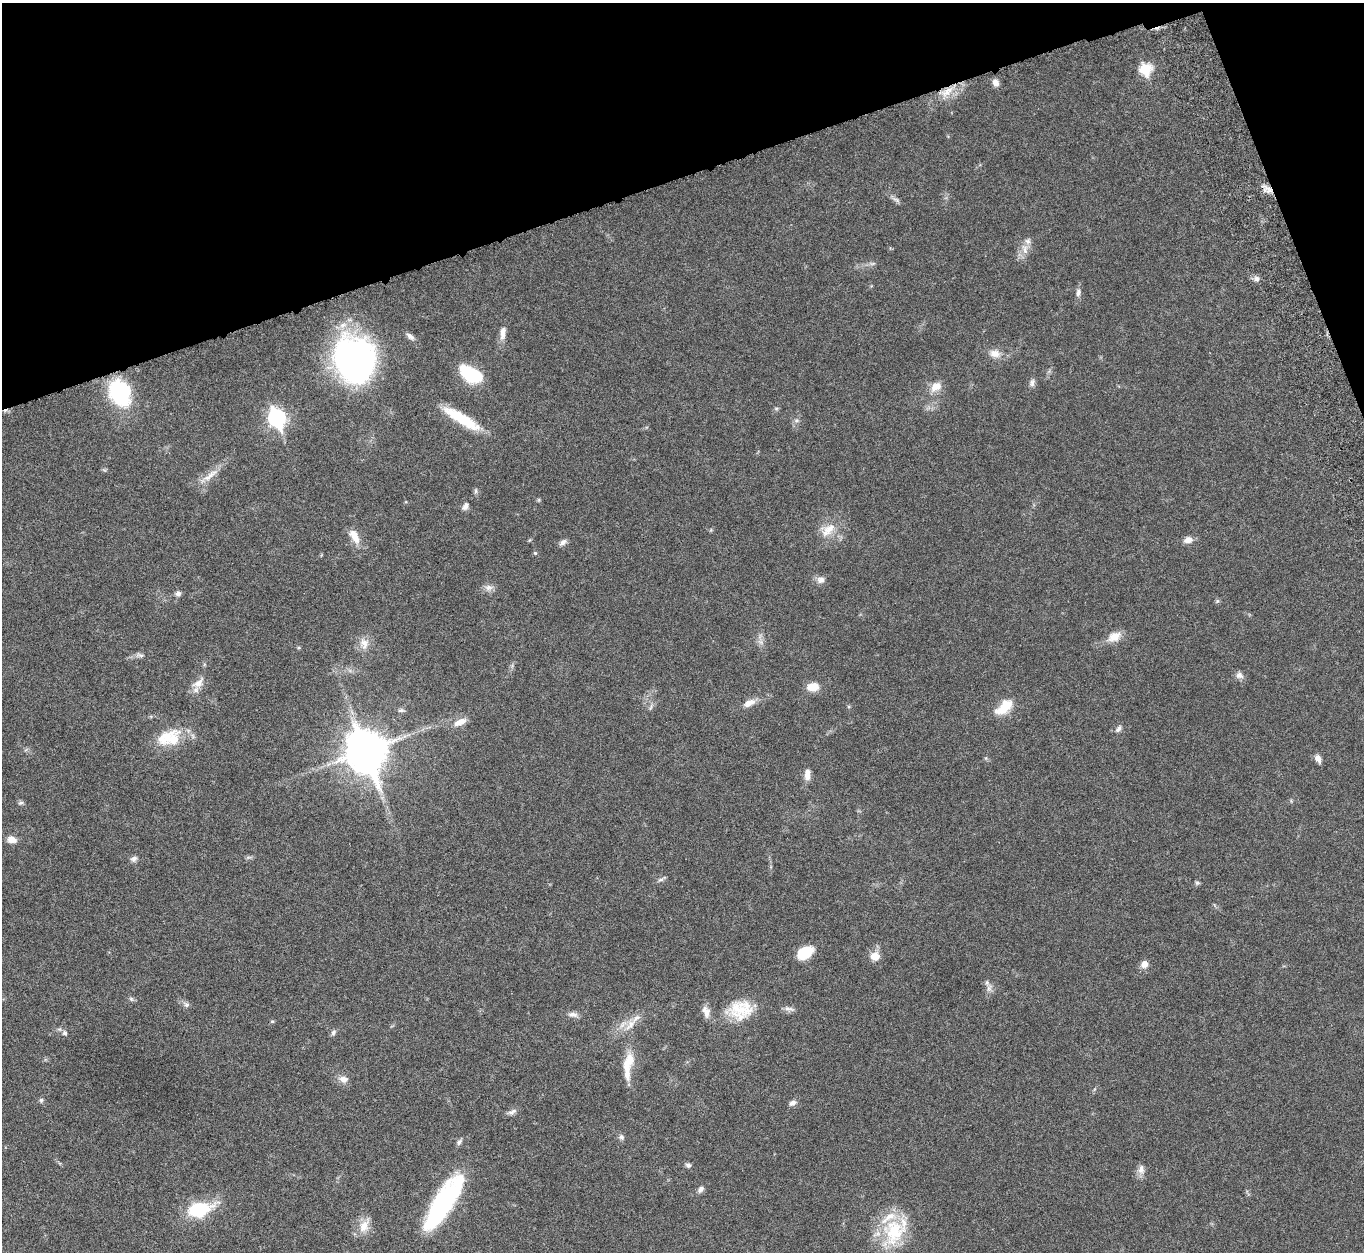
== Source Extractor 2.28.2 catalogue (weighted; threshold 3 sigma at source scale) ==
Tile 3 of 4 x 4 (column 3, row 1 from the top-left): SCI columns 2843-4204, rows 4082-5331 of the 5682 x 5544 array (HDU 1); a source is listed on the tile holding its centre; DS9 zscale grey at full resolution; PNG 1366 x 1254 px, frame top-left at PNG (2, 3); no overlay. Shown black and unused: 16% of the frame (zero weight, under 5 of 10 exposures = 6% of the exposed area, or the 3 px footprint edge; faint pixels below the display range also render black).
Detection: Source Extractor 2.28.2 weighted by HDU 2 'WHT'; one run over the whole footprint, this tile lists its part. Background 0.0278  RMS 0.0018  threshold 0.00726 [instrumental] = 3 sigma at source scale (4.09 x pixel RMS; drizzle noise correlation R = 1.36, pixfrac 0.8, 0.05/0.05 arcsec/px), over >= 5 px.
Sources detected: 86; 5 inside a brighter listed object's ellipse — not listed separately; the other 81 listed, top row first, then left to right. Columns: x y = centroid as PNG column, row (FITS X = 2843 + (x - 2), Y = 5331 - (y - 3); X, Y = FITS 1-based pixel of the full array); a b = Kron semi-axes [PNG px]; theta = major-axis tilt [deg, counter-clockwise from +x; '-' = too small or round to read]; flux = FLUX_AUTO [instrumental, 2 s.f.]
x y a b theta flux
1145 69 7 6 - 10
995 82 8 7 - 0.98
947 92 21 8 40 2.2
1266 188 10 6 45 0.82
896 200 12 5 -24 0.5
1025 249 15 7 -80 1.2
1257 279 7 6 - 0.57
1078 292 11 6 74 0.57
503 333 18 7 84 1.2
410 336 12 6 -41 0.65
995 353 14 10 -11 1.4
354 360 41 35 -70 55
471 374 22 12 -29 8.4
1032 383 11 6 81 0.54
936 387 14 10 30 1.8
120 392 23 17 -63 17
776 408 6 4 -18 0.21
277 418 9 7 -70 47
462 419 44 10 -31 6.4
796 420 6 4 -18 0.28
210 475 28 7 41 1.9
476 491 8 4 82 0.3
465 506 10 7 66 0.68
828 530 24 12 46 2.6
354 536 20 9 -61 2
1188 540 11 7 12 1.1
563 542 11 6 39 0.59
535 553 5 5 - 0.22
821 580 10 9 - 0.89
489 588 12 8 4 0.83
178 593 7 6 - 0.51
1217 601 6 5 - 0.26
1114 637 16 10 27 2.1
761 642 7 4 -71 0.48
364 643 16 11 -78 1.6
140 655 10 5 -19 0.47
1239 675 11 9 -23 0.72
198 683 18 10 40 1.6
813 687 13 10 5 2.1
749 703 17 8 26 1.4
1004 707 23 11 40 3.4
401 710 9 5 1 0.38
460 722 16 8 25 1.6
1118 729 10 5 56 0.5
173 739 28 17 52 4.2
366 751 16 13 -70 420
1318 759 10 6 -66 0.82
807 775 12 7 89 1.3
21 803 7 4 18 0.3
12 839 11 8 -14 1.1
134 859 9 7 32 0.55
661 880 8 4 9 0.37
1197 883 6 5 - 0.27
805 953 18 12 31 3.5
875 956 11 9 5 1.8
1144 964 9 8 - 1
989 988 10 6 63 0.71
131 999 7 5 -45 0.31
186 1004 8 7 - 0.49
741 1009 33 22 -7 5.5
789 1009 14 5 -11 0.64
706 1011 17 9 -70 1.2
573 1014 14 7 -10 0.76
272 1021 5 4 - 0.2
631 1024 20 9 50 1.9
333 1032 8 5 54 0.4
65 1033 7 6 - 0.42
627 1064 28 13 65 3
344 1079 12 9 -20 1.1
41 1100 6 5 - 0.32
792 1103 9 6 26 0.6
512 1112 14 5 25 0.61
621 1137 7 7 - 0.44
459 1142 9 6 51 0.43
688 1165 7 6 - 0.45
1141 1169 13 9 86 0.92
701 1189 11 6 49 0.6
442 1204 64 20 58 20
199 1209 20 11 14 11
364 1226 18 13 67 2.1
894 1232 37 29 77 9.1